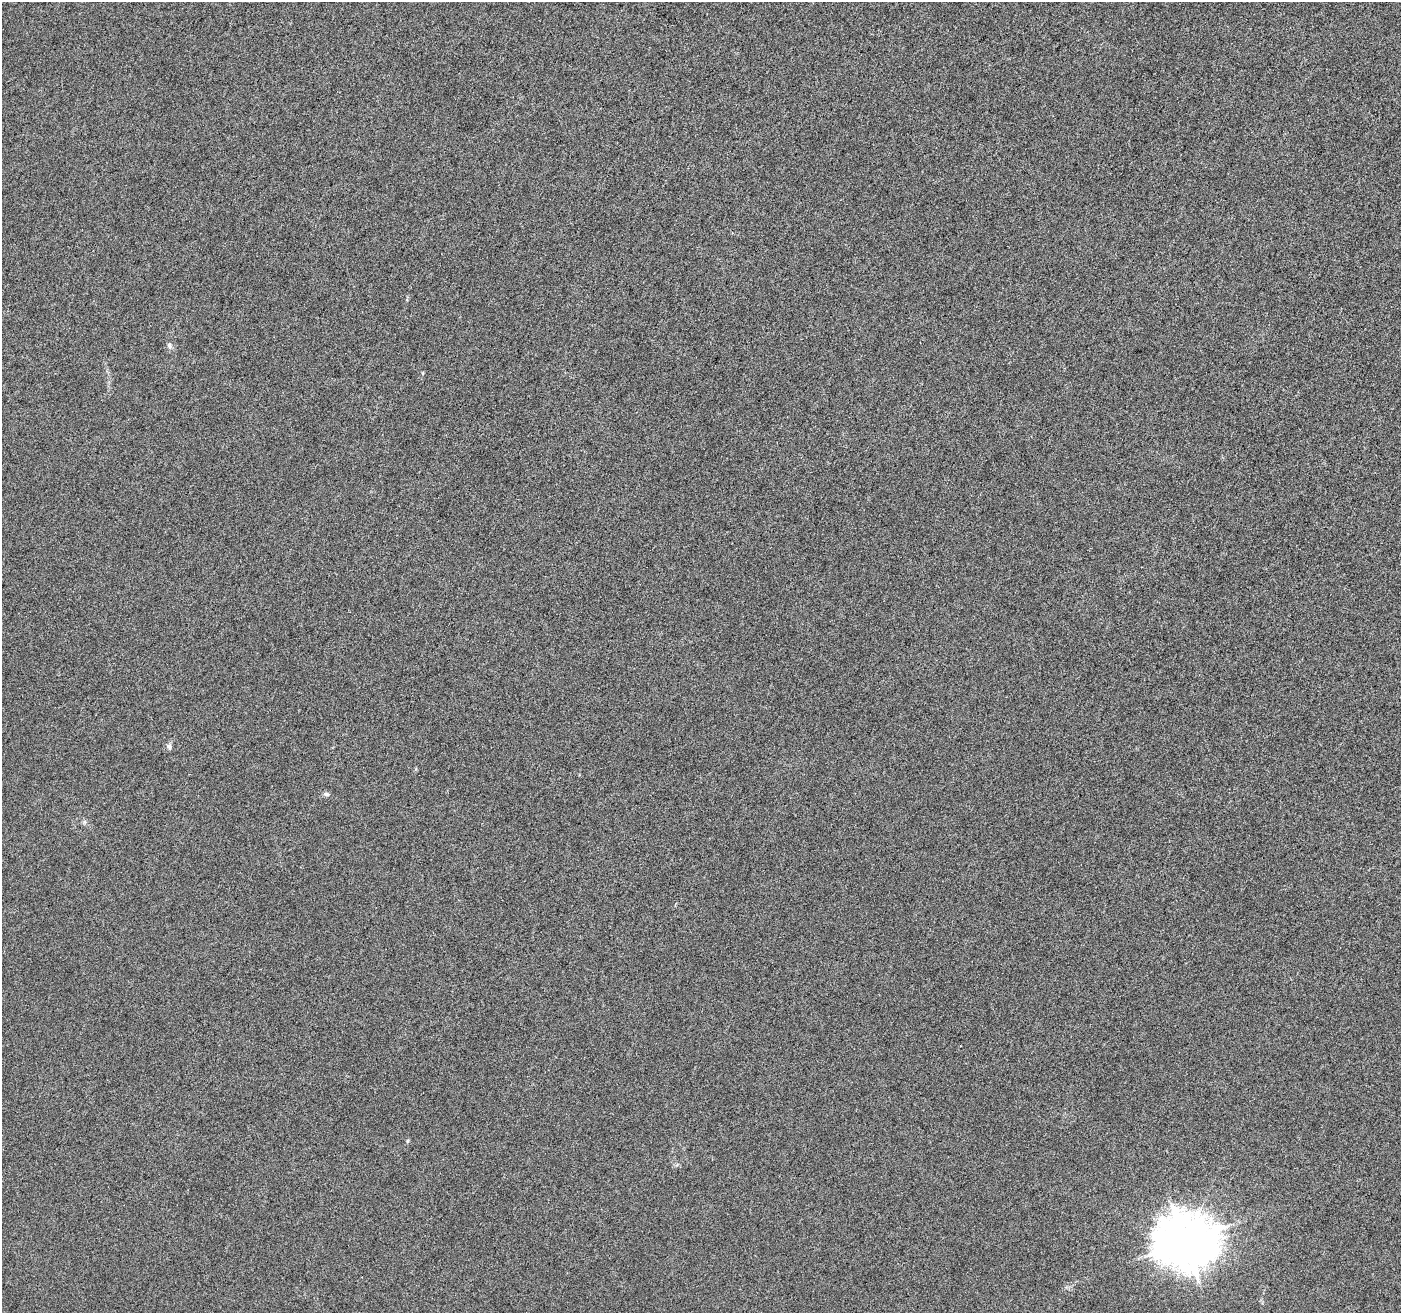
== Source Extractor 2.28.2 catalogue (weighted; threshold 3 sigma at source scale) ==
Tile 10 of 4 x 4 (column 2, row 3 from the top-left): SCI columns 1399-2797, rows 1520-2830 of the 5601 x 5727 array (HDU 1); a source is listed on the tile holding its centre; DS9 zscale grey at full resolution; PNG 1403 x 1315 px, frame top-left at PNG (2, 2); no overlay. Shown black and unused: <1% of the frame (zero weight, under 3 of 6 exposures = <1% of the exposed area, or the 3 px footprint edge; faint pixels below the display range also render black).
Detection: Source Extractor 2.28.2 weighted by HDU 2 'WHT'; one run over the whole footprint, this tile lists its part. Background 0.00102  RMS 0.0028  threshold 0.0115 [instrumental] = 3 sigma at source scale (4.09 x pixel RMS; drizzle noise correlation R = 1.36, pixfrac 0.8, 0.0396/0.0396 arcsec/px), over >= 5 px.
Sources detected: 4; all 4 listed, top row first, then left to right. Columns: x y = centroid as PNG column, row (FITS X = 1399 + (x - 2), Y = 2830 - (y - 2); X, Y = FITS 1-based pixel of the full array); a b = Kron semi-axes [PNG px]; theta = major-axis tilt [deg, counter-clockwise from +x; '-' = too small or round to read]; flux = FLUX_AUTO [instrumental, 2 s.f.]
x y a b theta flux
169 345 8 5 -75 0.63
169 746 6 6 - 0.61
326 794 8 5 -9 0.59
1185 1242 18 16 -3 1000